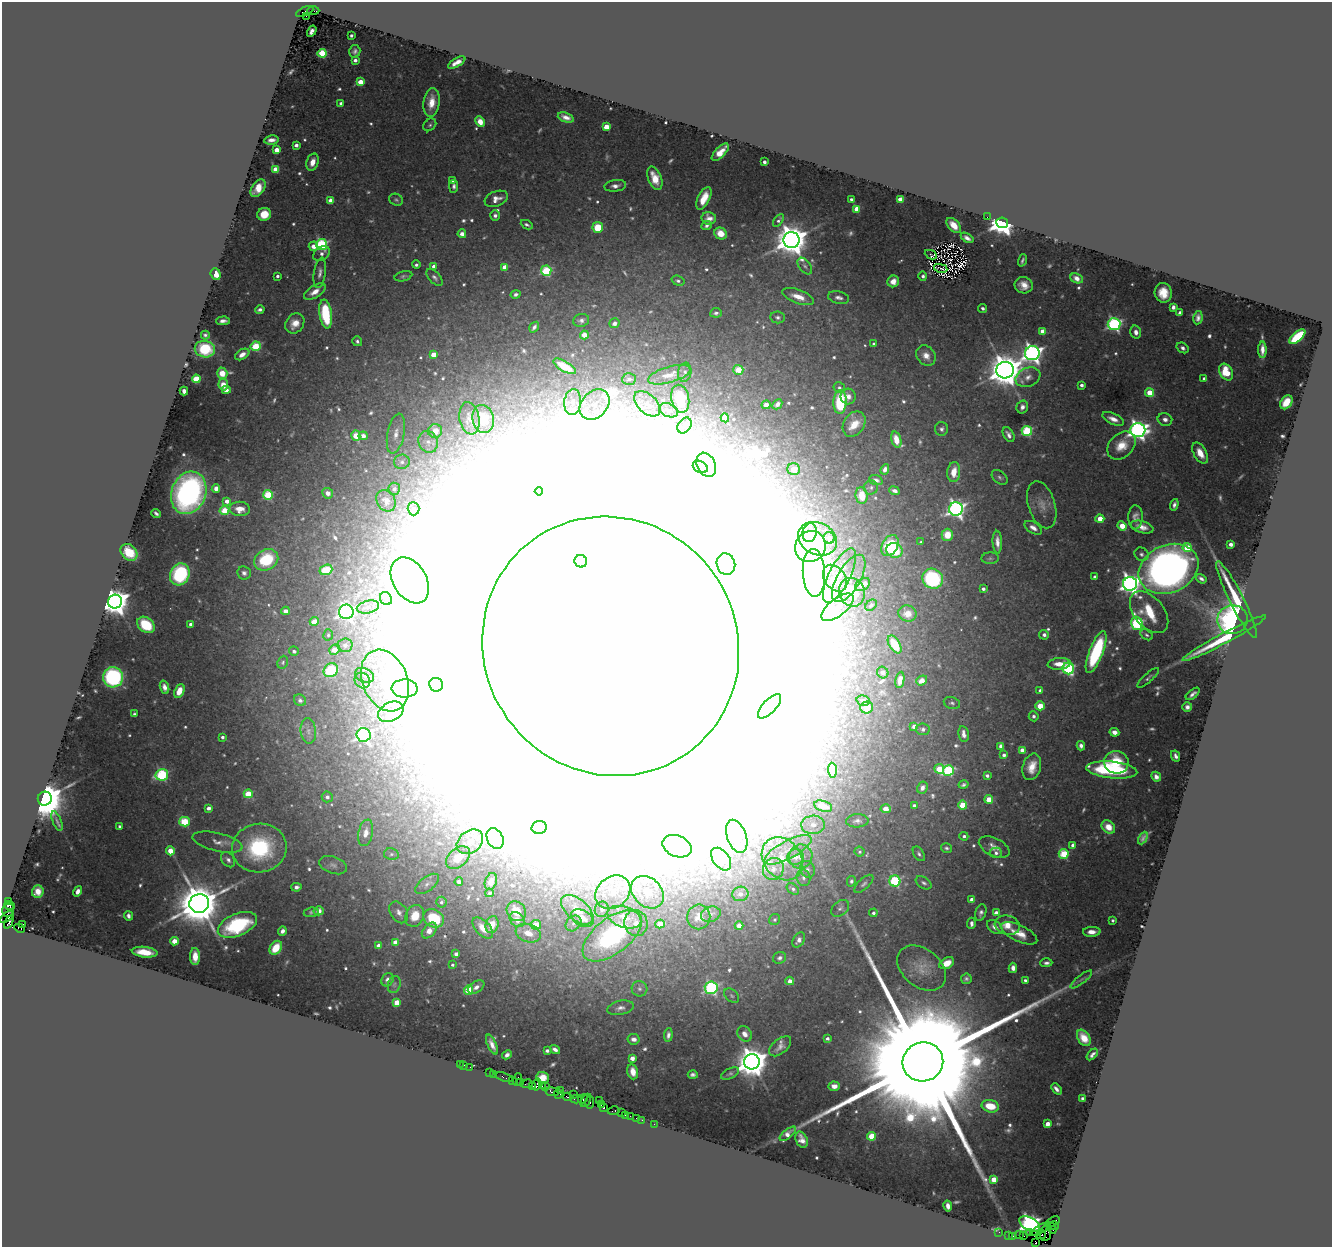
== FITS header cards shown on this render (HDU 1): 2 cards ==
NAXIS1  =                 1330
NAXIS2  =                 1245

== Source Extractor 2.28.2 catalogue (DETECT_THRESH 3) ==
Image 1330 x 1245 px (HDU 1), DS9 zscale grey, 1 PNG px = 1 image px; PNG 1334 x 1249 px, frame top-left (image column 1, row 1245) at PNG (2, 2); each listed source drawn as its Kron ellipse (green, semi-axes under 4 px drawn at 4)
Background 0.932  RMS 0.024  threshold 0.0715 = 3 sigma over >= 5 px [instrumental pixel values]
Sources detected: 713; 6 with non-positive FLUX_AUTO (blend fragments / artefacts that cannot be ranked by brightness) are neither listed nor drawn; of the other 707, the 500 brightest by FLUX_AUTO listed and drawn (207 fainter detections omitted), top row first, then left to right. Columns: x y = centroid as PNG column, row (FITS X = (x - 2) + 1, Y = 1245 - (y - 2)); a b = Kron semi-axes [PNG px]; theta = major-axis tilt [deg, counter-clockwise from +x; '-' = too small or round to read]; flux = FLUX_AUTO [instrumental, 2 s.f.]
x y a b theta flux
313 11 6 3 2 240
305 12 9 3 24 230
306 16 3 2 - 43
312 31 6 3 58 6.9
351 35 3 3 - 4.5
355 51 6 5 - 5.8
322 53 4 4 - 95
355 60 4 3 - 7.9
457 62 10 4 30 12
360 82 4 4 - 29
431 102 14 8 83 28
341 103 4 3 - 6.3
566 117 8 4 -19 11
480 122 5 4 - 24
430 125 7 5 44 3.7
606 127 4 4 - 38
271 140 7 4 9 9.9
296 145 4 3 - 9.2
277 150 4 4 - 21
720 152 11 5 45 20
312 162 9 6 72 21
764 162 3 3 - 6.4
276 169 4 4 - 41
655 178 12 6 -68 29
453 180 3 3 - 4.8
454 186 6 4 86 5.1
615 186 11 6 7 8.8
258 188 10 6 55 23
704 198 12 6 64 24
496 199 12 7 21 14
851 199 3 3 - 4.4
900 199 4 4 - 22
331 200 4 4 - 27
396 200 7 5 -27 3.7
857 209 4 4 - 37
264 214 7 6 - 30
495 215 5 5 - 5.4
987 217 2 2 - 17
709 218 7 6 - 11
778 220 7 4 53 4
1002 223 6 5 - 2400
527 225 6 3 -26 4
954 225 9 5 -48 17
706 226 5 4 - 5.2
598 227 5 5 - 53
721 233 6 5 - 23
462 234 4 4 - 9.3
967 238 7 4 -33 7.1
792 240 8 8 - 4000
322 244 5 5 - 230
313 246 5 4 - 17
321 254 9 6 39 7.3
931 255 6 4 -25 12
1022 260 6 3 72 4
416 265 4 3 - 4.4
434 266 4 3 - 11
805 266 9 5 -52 4.9
505 267 4 4 - 27
941 268 7 2 -13 4.5
546 271 5 5 - 140
320 273 15 6 81 9
216 274 6 5 - 23
277 276 3 3 - 5.1
403 276 9 5 14 4
923 276 4 4 - 5.4
434 277 10 5 -48 5.8
1077 278 7 4 -23 13
678 281 7 5 -19 4.7
893 281 6 5 - 16
1024 285 9 8 - 18
315 292 12 6 33 18
1163 293 10 8 -77 28
516 294 5 4 - 5.3
798 297 16 7 -20 25
839 297 11 6 -12 7.6
1173 307 4 3 - 6.9
983 308 4 4 - 4.3
260 309 5 3 - 5.5
716 313 6 4 8 4.7
1180 313 4 4 - 5.4
326 314 14 6 -82 120
778 317 7 6 - 5.2
1198 318 7 4 80 7.2
581 320 8 6 13 6.2
223 321 7 4 1 7
295 323 11 8 51 21
614 323 5 4 - 8.9
1114 324 6 6 - 360
534 327 6 3 56 5.3
1042 331 4 4 - 16
1136 332 6 5 - 10
205 335 4 4 - 4.4
584 335 4 4 - 34
1297 337 9 4 41 110
357 341 5 4 - 4.2
873 344 4 4 - 3.7
256 346 5 4 - 98
1183 348 6 5 - 7.2
205 349 10 8 -11 93
1262 350 8 3 90 9.8
1032 353 7 7 - 1100
242 354 8 5 32 14
433 354 4 4 - 26
926 356 11 9 -52 18
564 366 12 5 -30 36
738 370 5 5 - 71
1005 370 8 8 - 4600
685 372 9 6 80 6.2
1226 372 9 6 -62 59
222 373 6 5 - 30
669 375 22 8 16 20
1028 377 13 9 22 13
1204 378 4 3 - 5.5
196 379 4 4 - 71
629 379 7 6 - 7.3
223 385 6 5 - 20
1082 385 4 3 - 7
839 388 6 5 - 5.5
226 390 4 4 - 13
184 391 4 4 - 8.8
1149 393 4 4 - 43
848 396 8 7 - 12
680 399 14 9 -78 85
573 402 13 8 84 15
840 402 12 6 88 120
1286 402 8 5 54 35
595 404 17 13 47 28
647 404 16 9 -44 23
777 404 5 4 - 7.2
766 405 4 4 - 11
1022 407 6 5 - 9.3
669 410 10 6 -21 11
469 418 16 10 -79 12
725 418 4 4 - 56
483 419 14 10 -76 42
1113 419 11 5 -24 15
1165 419 7 6 - 9.2
854 424 13 10 56 37
684 425 8 6 57 5.8
941 429 7 6 - 5.4
1138 430 7 7 - 1000
435 431 7 7 - 19
1027 431 5 5 - 160
396 434 20 8 79 18
1009 435 8 5 -61 7.6
356 436 5 4 - 50
363 436 4 4 - 14
896 440 8 5 -74 23
428 442 11 9 -65 12
1121 446 16 12 45 32
1200 453 11 6 -61 26
402 462 8 7 - 7
706 465 12 9 -65 14
700 467 8 5 -28 14
794 469 6 6 - 48
885 469 5 4 - 9.6
954 472 10 6 84 26
1000 477 9 6 -42 4.9
876 480 7 5 -18 6.2
871 487 7 7 - 4.6
216 488 4 4 - 8.9
394 489 6 5 - 6.3
539 491 4 4 - 24
895 491 5 3 - 7.2
189 493 22 17 69 500
328 493 5 5 - 11
268 495 5 5 - 120
862 496 8 6 -81 29
227 501 4 4 - 12
386 501 11 9 -57 10
1042 505 24 13 -72 24
1174 505 6 4 72 5.9
240 509 10 7 -2 20
413 509 6 6 - 7.2
956 509 7 6 - 780
224 511 5 4 - 64
156 513 5 3 - 3.6
1135 517 12 7 89 11
1100 519 4 4 - 41
1122 526 5 4 - 42
1142 527 12 6 -15 15
1033 528 9 5 -33 11
810 533 9 7 79 7.5
947 535 6 5 - 28
829 538 6 5 - 10
818 539 20 16 -27 42
921 542 3 3 - 3.8
997 542 11 5 -87 13
1230 544 4 3 - 11
810 546 16 15 - 42
890 546 11 8 62 99
1187 548 4 4 - 60
894 550 8 7 - 61
129 552 9 7 -44 49
1141 554 7 6 - 5.4
990 558 8 6 3 3.8
266 560 13 10 30 100
581 561 6 6 - 5500
726 564 11 9 -73 39000
1169 569 31 23 24 1300
326 570 6 5 - 50
244 573 7 6 - 6.7
814 573 24 11 -87 44
180 574 11 9 65 180
839 576 30 10 63 39
1095 577 3 3 - 6.1
835 578 15 10 -53 23
849 578 26 11 59 37
933 579 10 9 - 220
1201 579 6 3 -36 5.7
410 580 25 16 -59 79
1130 584 7 7 - 1200
863 585 8 5 33 23
983 589 4 3 - 5.5
852 592 14 12 -69 89
386 599 7 5 -59 4.8
1237 600 43 7 -63 77
115 602 7 7 - 2900
871 605 6 5 - 4.1
368 607 11 6 13 11
838 607 19 8 38 23
285 611 4 4 - 9.8
346 612 7 7 - 730
1149 612 24 15 -50 65
907 614 9 8 - 20
1232 620 15 14 - 460
314 621 4 4 - 32
1137 623 6 5 - 250
191 624 4 3 - 9.6
146 625 10 7 -38 61
328 635 6 5 - 3.9
1044 635 5 5 - 7.6
1147 635 7 4 -32 3.9
1224 638 47 5 28 88
345 645 7 6 - 12
895 645 10 5 -59 49
611 646 132 126 -51 540000
334 650 5 5 - 34
294 651 5 4 - 5.7
1096 652 22 7 69 200
283 662 6 5 - 3.7
1059 664 11 5 6 25
1068 668 6 5 - 220
331 670 7 6 - 110
883 672 6 5 - 5.5
364 675 10 7 -25 8.2
113 677 10 10 - 250
1148 678 14 4 42 4.6
900 680 8 4 82 12
922 680 6 4 36 18
362 681 8 7 - 7.8
385 681 32 22 -68 100
436 685 7 7 - 5.9
165 687 7 4 -72 9.3
405 689 13 9 -2 18
1040 690 3 3 - 5.6
179 691 7 4 65 25
1193 694 8 3 39 6.5
300 700 6 5 - 5.2
863 701 7 5 -16 5.9
952 703 8 6 -18 4.3
769 706 15 6 46 10
1040 706 4 4 - 36
867 707 6 6 - 22
1187 707 5 4 - 7.8
391 712 13 9 27 19
134 714 4 3 - 3.6
1034 716 5 5 - 5.2
914 726 4 4 - 11
923 729 7 6 - 4.5
308 731 13 7 -84 9.4
1114 732 5 4 - 12
964 734 8 5 -80 9.8
363 735 7 6 - 440
222 737 4 3 - 5.2
1001 746 4 4 - 12
1081 746 5 4 - 6.3
1022 750 4 4 - 18
1004 755 4 4 - 6.6
1176 756 6 4 -62 6.5
1116 762 12 11 - 60
1032 767 13 9 75 28
939 769 5 4 - 51
832 770 7 4 -87 18
948 770 5 5 - 160
1112 770 26 8 -6 180
162 775 6 5 - 200
987 776 4 3 - 5.6
1156 777 5 4 - 7.9
963 785 5 3 - 3.9
922 788 6 5 - 7.4
248 794 4 4 - 55
327 797 5 5 - 7.3
45 799 7 6 - 7900
989 799 4 4 - 37
962 805 4 4 - 55
823 806 9 5 -17 24
914 806 4 4 - 8.9
209 808 4 4 - 11
886 809 5 4 - 28
57 821 10 4 -68 5
857 821 11 6 3 7.1
185 822 5 4 - 88
813 825 12 9 2 16
119 826 3 3 - 4
1108 827 7 5 -44 24
539 828 7 6 - 8.3
366 833 13 7 78 14
737 836 17 9 -71 17
964 836 4 4 - 5.2
495 838 11 8 -65 12
1143 838 7 4 63 4.4
218 842 25 9 -13 17
470 842 14 11 37 19
1073 845 4 3 - 9.9
677 846 15 10 -23 17
994 847 16 9 -26 17
259 848 27 24 8 180
946 848 5 4 - 3.8
788 850 26 9 28 34
170 851 4 4 - 43
859 852 5 5 - 3.8
996 853 6 5 - 6.1
391 854 7 5 -11 4.7
919 854 8 5 -57 4.6
1064 854 5 5 - 100
801 856 12 11 - 22
458 857 14 9 39 27
795 857 8 7 - 15
721 859 13 8 -53 23
782 859 23 18 -51 67
228 860 8 6 -50 7.2
333 865 14 8 -20 9.3
773 869 11 10 - 16
808 869 8 7 - 7.2
803 878 8 7 - 5.7
491 881 9 6 71 11
851 881 5 4 - 4
895 881 5 5 - 180
459 882 4 4 - 6.9
924 883 9 5 -34 5.1
427 884 14 7 37 8.5
864 884 12 5 43 5.2
296 887 5 4 - 7.3
793 889 7 4 -42 4.8
78 891 5 4 - 9.1
38 892 6 6 - 16
613 892 19 15 38 37
647 892 18 14 -45 32
489 893 4 4 - 4.9
740 894 8 7 - 9.6
972 899 4 4 - 13
9 901 3 2 - 48
441 902 5 5 - 4.9
199 903 10 9 - 9000
9 906 5 3 - 170
840 908 10 7 39 6.1
602 909 8 7 - 7.8
8 910 7 5 68 350
577 910 19 10 -40 31
319 911 5 4 - 10
516 911 10 9 - 32
311 912 7 4 7 3.9
399 912 12 8 -56 11
873 913 4 4 - 4.7
981 913 8 5 72 6.5
996 913 4 4 - 25
711 914 10 7 18 6
128 916 5 4 - 6.6
415 916 11 9 65 36
7 917 8 3 38 130
624 917 17 10 -19 35
699 917 12 11 - 18
434 918 11 8 -30 80
582 918 12 8 -29 23
517 920 8 6 -45 14
775 920 6 5 - 3.7
1112 920 3 3 - 4.1
9 922 7 4 64 150
573 923 9 6 44 6.6
636 923 13 11 -76 19
971 923 6 3 86 7.4
23 924 2 2 - 7.9
660 924 5 4 - 33
237 925 21 11 23 160
492 925 8 6 73 22
536 925 5 5 - 39
1007 925 13 9 -15 24
739 926 4 4 - 27
995 927 9 6 -36 12
20 928 6 3 -27 23
483 928 13 7 -45 20
282 931 5 4 - 8.4
429 931 9 6 49 20
1092 932 9 5 2 15
528 933 13 9 -20 18
1019 933 20 8 -25 27
612 936 35 17 38 300
799 940 8 5 57 7.5
174 941 4 4 - 32
395 942 4 4 - 21
378 946 4 4 - 13
276 948 7 5 56 41
145 952 13 5 -6 34
456 954 4 4 - 8
195 957 8 5 89 21
780 958 7 6 - 5.6
947 963 8 5 30 24
1046 963 6 4 1 5.6
452 965 3 3 - 3.6
921 968 27 19 -39 35
1013 968 5 4 - 9.9
966 979 5 5 - 4.7
1081 979 13 4 38 5.1
388 980 7 5 53 8.8
1025 980 3 3 - 4.2
790 981 4 4 - 12
394 985 9 6 75 4.7
476 987 9 5 32 9.4
711 988 6 6 - 340
639 989 8 7 - 6.5
468 990 4 4 - 74
732 996 9 6 -40 3.9
397 1003 4 4 - 43
620 1008 13 7 13 9.3
745 1034 8 6 -55 13
668 1035 7 4 84 6.3
827 1038 4 3 - 5.1
1084 1038 9 6 -56 19
634 1039 6 5 - 9.5
492 1045 11 4 -66 13
780 1046 13 7 40 11
555 1049 5 4 - 7.7
547 1051 4 3 - 5.7
1092 1054 7 3 47 4.6
507 1055 5 4 - 8.5
632 1058 4 4 - 18
752 1062 8 7 - 3800
923 1062 20 19 - 210000
460 1064 2 2 - 15
464 1065 2 2 - 3.9
470 1067 2 2 - 9.2
489 1072 2 2 - 8.9
633 1072 8 5 -75 15
730 1073 10 5 26 4.2
493 1074 3 2 - 24
693 1075 5 4 - 4.6
504 1077 9 3 -17 41
542 1078 6 6 - 32
517 1079 6 3 71 100
513 1080 3 3 - 51
520 1082 2 2 - 45
527 1084 6 3 12 68
537 1085 6 3 75 87
533 1086 3 2 - 41
542 1086 3 2 - 20
545 1086 3 2 - 21
834 1086 5 4 - 10
1056 1089 6 3 -48 6.2
561 1091 4 3 - 38
552 1092 7 3 -8 170
558 1094 4 4 - 51
573 1095 2 2 - 39
568 1097 4 3 - 130
1082 1098 3 3 - 4
576 1099 6 3 4 120
583 1099 5 4 - 140
586 1100 7 3 62 110
599 1101 2 2 - 9.2
590 1103 6 3 87 47
601 1105 2 2 - 9.9
990 1106 9 6 -13 42
604 1108 3 3 - 56
614 1111 6 3 11 62
621 1113 3 2 - 12
625 1115 3 2 - 43
630 1116 2 2 - 33
636 1118 2 2 - 20
642 1120 2 2 - 21
654 1124 2 2 - 15
1047 1124 4 4 - 17
788 1134 10 4 40 10
872 1136 4 4 - 60
802 1140 8 5 -67 12
994 1179 4 4 - 30
948 1206 5 4 - 9.9
1053 1222 8 2 29 37
1030 1224 11 6 -29 1200
1054 1226 4 3 - 43
1052 1228 6 2 -54 53
1039 1230 10 3 33 170
999 1232 2 2 - 22
1030 1233 2 2 - 27
1045 1233 8 6 80 110
1009 1235 3 2 - 7
1019 1235 3 2 - 7.5
1041 1235 5 3 - 41
1012 1236 3 2 - 7.6
1024 1236 3 2 - 19
1035 1243 3 3 - 12
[207 fainter detections neither listed nor drawn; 6 non-positive-flux detections neither listed nor drawn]